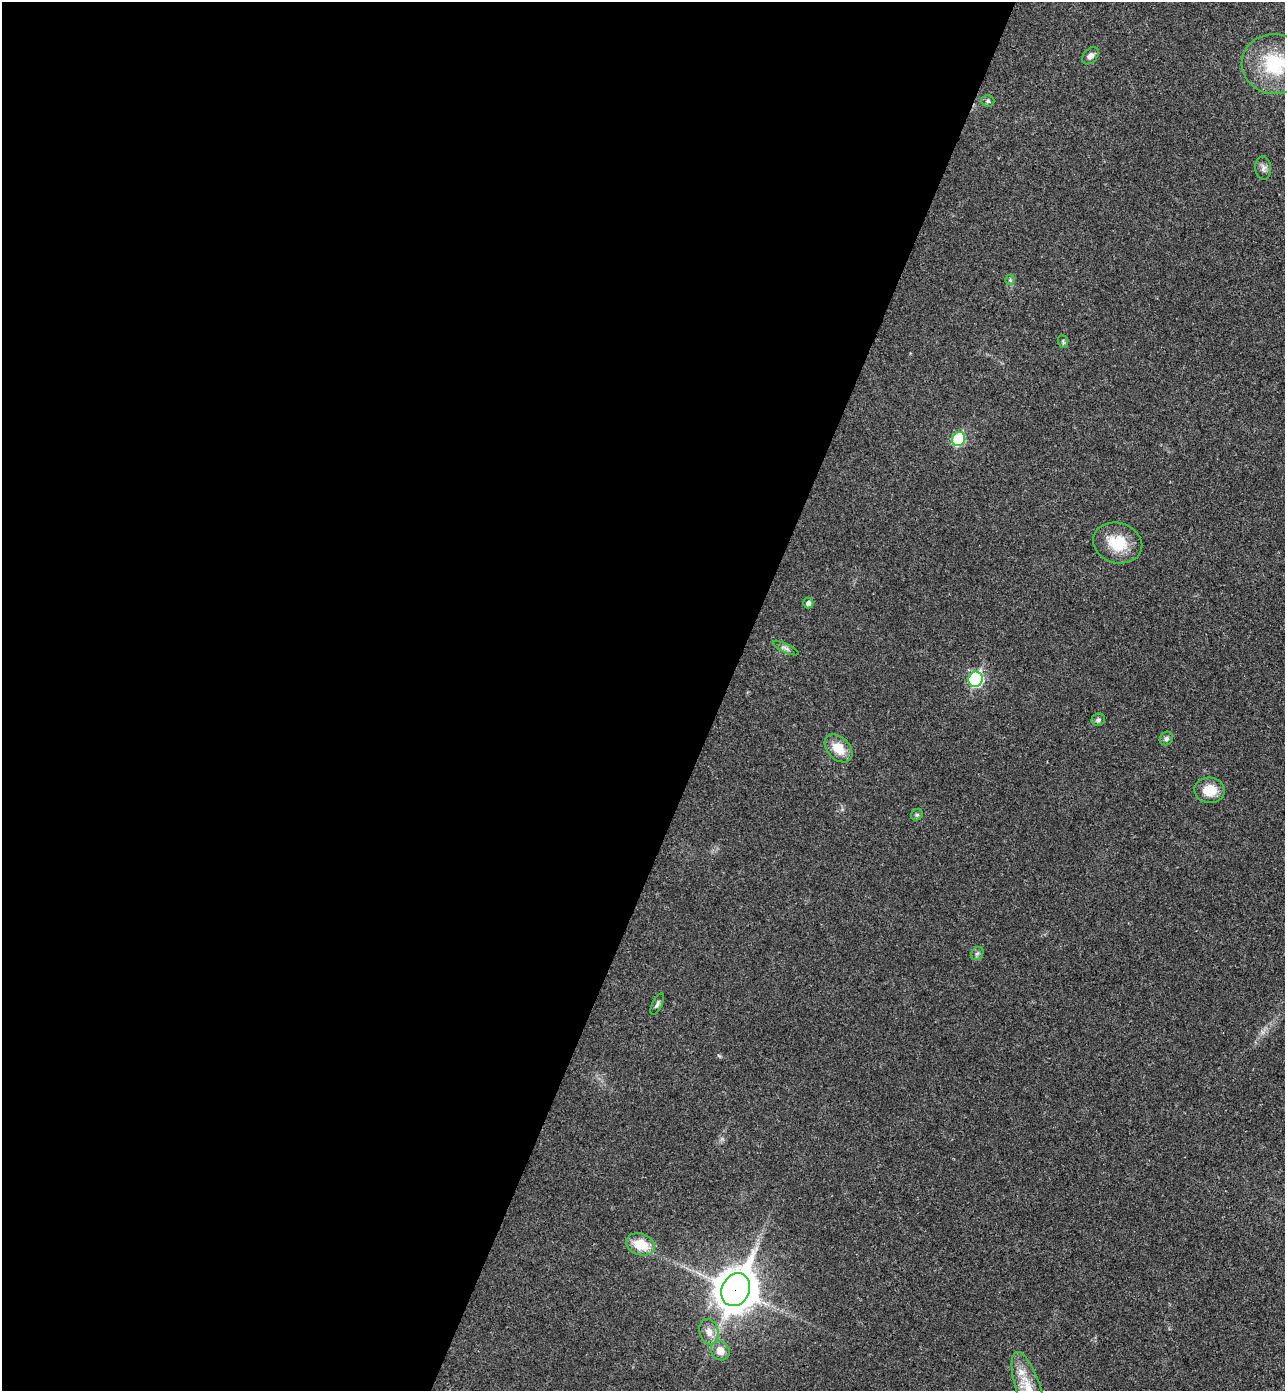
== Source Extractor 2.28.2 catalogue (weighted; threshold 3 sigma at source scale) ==
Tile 5 of 4 x 4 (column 1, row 2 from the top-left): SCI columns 194-1476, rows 2808-4196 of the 5652 x 5613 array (HDU 1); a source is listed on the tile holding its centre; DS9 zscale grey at full resolution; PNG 1287 x 1393 px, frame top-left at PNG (2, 2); each listed source drawn as its Kron ellipse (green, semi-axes under 4 px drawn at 4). Shown black and unused: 56% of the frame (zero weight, under 3 of 4 exposures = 6% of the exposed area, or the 3 px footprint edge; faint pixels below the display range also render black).
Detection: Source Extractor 2.28.2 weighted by HDU 2 'WHT'; one run over the whole footprint, this tile lists its part. Background 0.0786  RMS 0.0047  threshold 0.0214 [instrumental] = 3 sigma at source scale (4.5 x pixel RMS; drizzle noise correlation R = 1.50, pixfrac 1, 0.05/0.05 arcsec/px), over >= 5 px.
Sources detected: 23; all 23 listed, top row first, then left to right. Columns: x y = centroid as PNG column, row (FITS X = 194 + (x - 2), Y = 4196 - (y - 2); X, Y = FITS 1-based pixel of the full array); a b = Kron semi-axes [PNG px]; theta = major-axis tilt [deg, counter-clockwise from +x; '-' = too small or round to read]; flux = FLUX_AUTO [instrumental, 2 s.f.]
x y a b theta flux
1090 56 10 7 46 2.3
1275 64 33 30 -3 29
988 101 6 5 - 0.92
1263 168 11 8 -85 2
1010 280 5 5 - 0.66
1063 342 6 5 - 0.73
959 439 7 6 - 33
1118 543 25 20 -16 15
808 603 5 5 - 1.5
786 648 14 4 -26 1.4
975 679 8 7 - 62
1098 720 7 6 - 1.1
1166 738 7 6 - 1.3
838 748 16 11 -45 9.1
1210 790 15 13 -2 8.6
917 815 6 5 - 0.87
977 954 7 5 52 1.1
657 1004 11 5 64 1.3
640 1244 15 10 -18 12
736 1290 17 13 64 1100
709 1332 13 9 -75 4.4
720 1351 10 9 - 5.1
1028 1387 37 12 -72 13
Overlapping masked pixels (flux is a lower limit): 1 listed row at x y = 736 1290
Isophote crosses this tile's border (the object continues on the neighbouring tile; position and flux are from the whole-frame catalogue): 2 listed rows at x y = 1275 64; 1028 1387